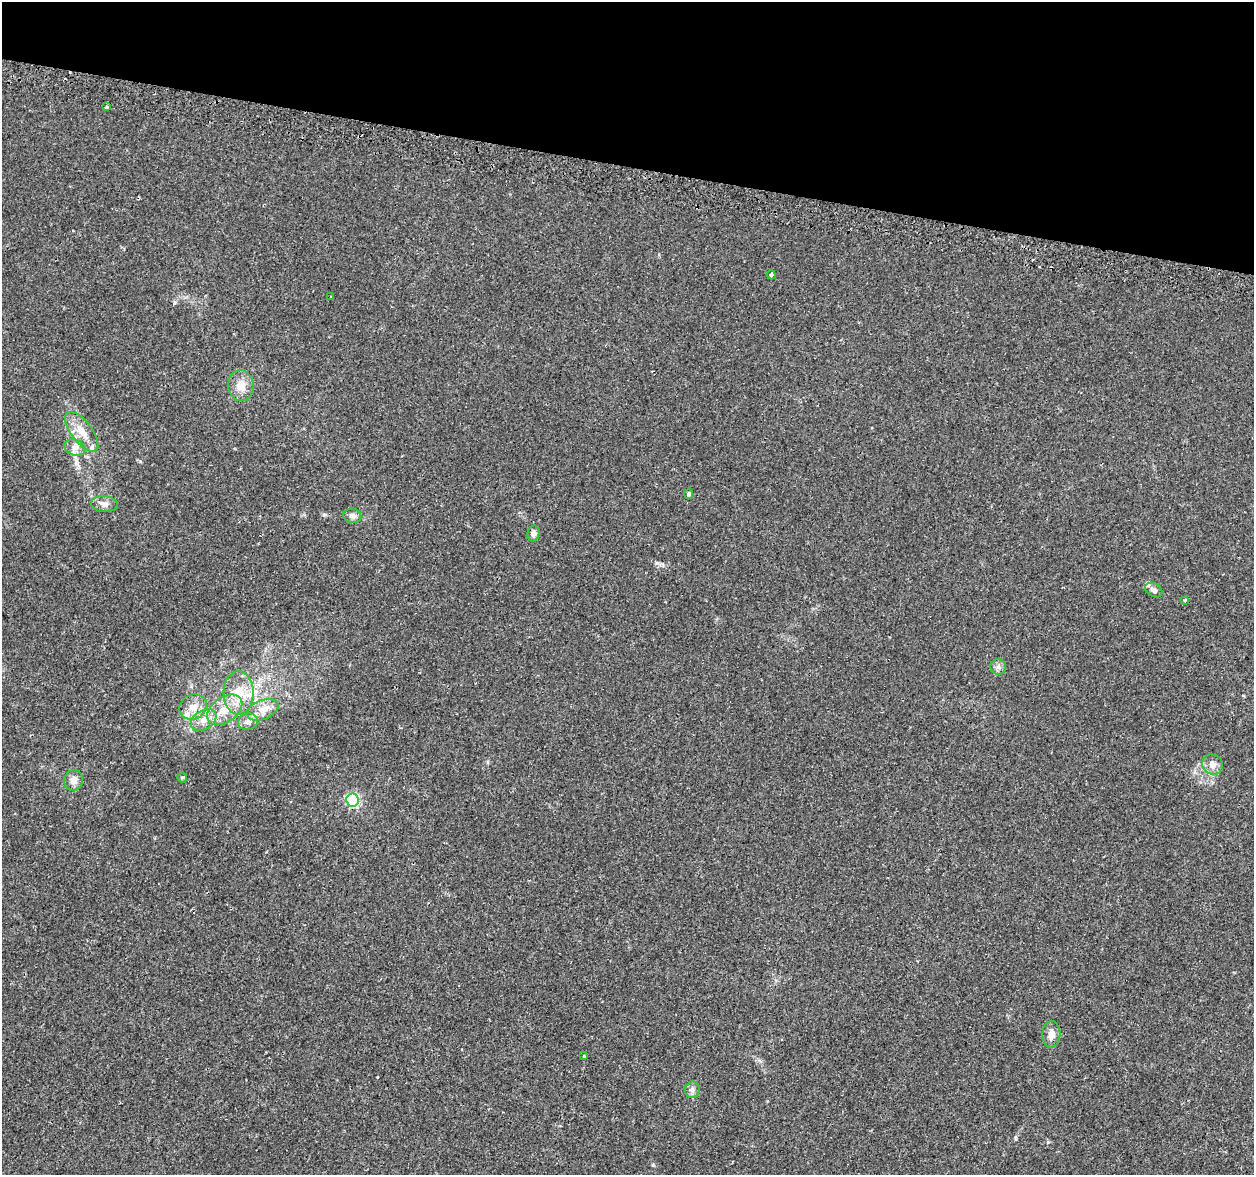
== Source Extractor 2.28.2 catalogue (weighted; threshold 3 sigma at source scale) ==
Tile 2 of 4 x 4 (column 2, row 1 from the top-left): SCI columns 1300-2551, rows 3848-5020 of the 5092 x 5290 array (HDU 1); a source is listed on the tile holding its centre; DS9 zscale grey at full resolution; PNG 1256 x 1177 px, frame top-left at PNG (2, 2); each listed source drawn as its Kron ellipse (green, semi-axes under 4 px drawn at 4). Shown black and unused: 14% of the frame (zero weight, under 2 of 3 exposures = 3% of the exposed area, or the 3 px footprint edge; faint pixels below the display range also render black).
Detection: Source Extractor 2.28.2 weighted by HDU 2 'WHT'; one run over the whole footprint, this tile lists its part. Background 0.00631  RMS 0.0022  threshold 0.00969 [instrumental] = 3 sigma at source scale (4.5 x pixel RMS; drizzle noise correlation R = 1.50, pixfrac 1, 0.0396/0.0396 arcsec/px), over >= 5 px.
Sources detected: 32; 3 cosmic-ray / hot-pixel residue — neither listed nor drawn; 3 inside a brighter listed object's ellipse — not listed separately; the other 26 listed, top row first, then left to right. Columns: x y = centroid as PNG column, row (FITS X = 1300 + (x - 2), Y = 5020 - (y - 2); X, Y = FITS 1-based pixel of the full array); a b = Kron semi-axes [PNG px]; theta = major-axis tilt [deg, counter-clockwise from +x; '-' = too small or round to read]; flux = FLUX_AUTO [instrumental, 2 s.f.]
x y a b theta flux
106 107 4 3 - 2.1
771 275 4 3 - 1.6
331 297 2 2 - 0.19
241 386 15 13 -84 2.7
82 432 23 10 -53 3.4
75 447 11 8 -21 1.2
689 494 5 4 - 0.46
105 504 13 8 -5 1.2
352 516 9 7 -12 1
533 533 8 6 77 0.87
1154 590 9 6 -31 0.79
1185 600 3 3 - 0.6
998 667 8 7 - 0.78
239 693 21 15 89 4.8
193 707 14 12 27 2.6
225 710 19 12 35 4
263 710 16 9 22 2.4
204 720 14 9 34 2
248 722 10 8 14 1
1213 764 10 10 - 1.5
182 777 5 4 - 0.33
74 780 10 9 - 1.4
352 800 7 6 - 26
1051 1034 13 9 87 1.8
584 1056 4 3 - 0.19
692 1090 8 7 - 0.78
Unlisted compact peaks at least as high as the median listed source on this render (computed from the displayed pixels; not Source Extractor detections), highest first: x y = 657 563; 653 1165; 1016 1139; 324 515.